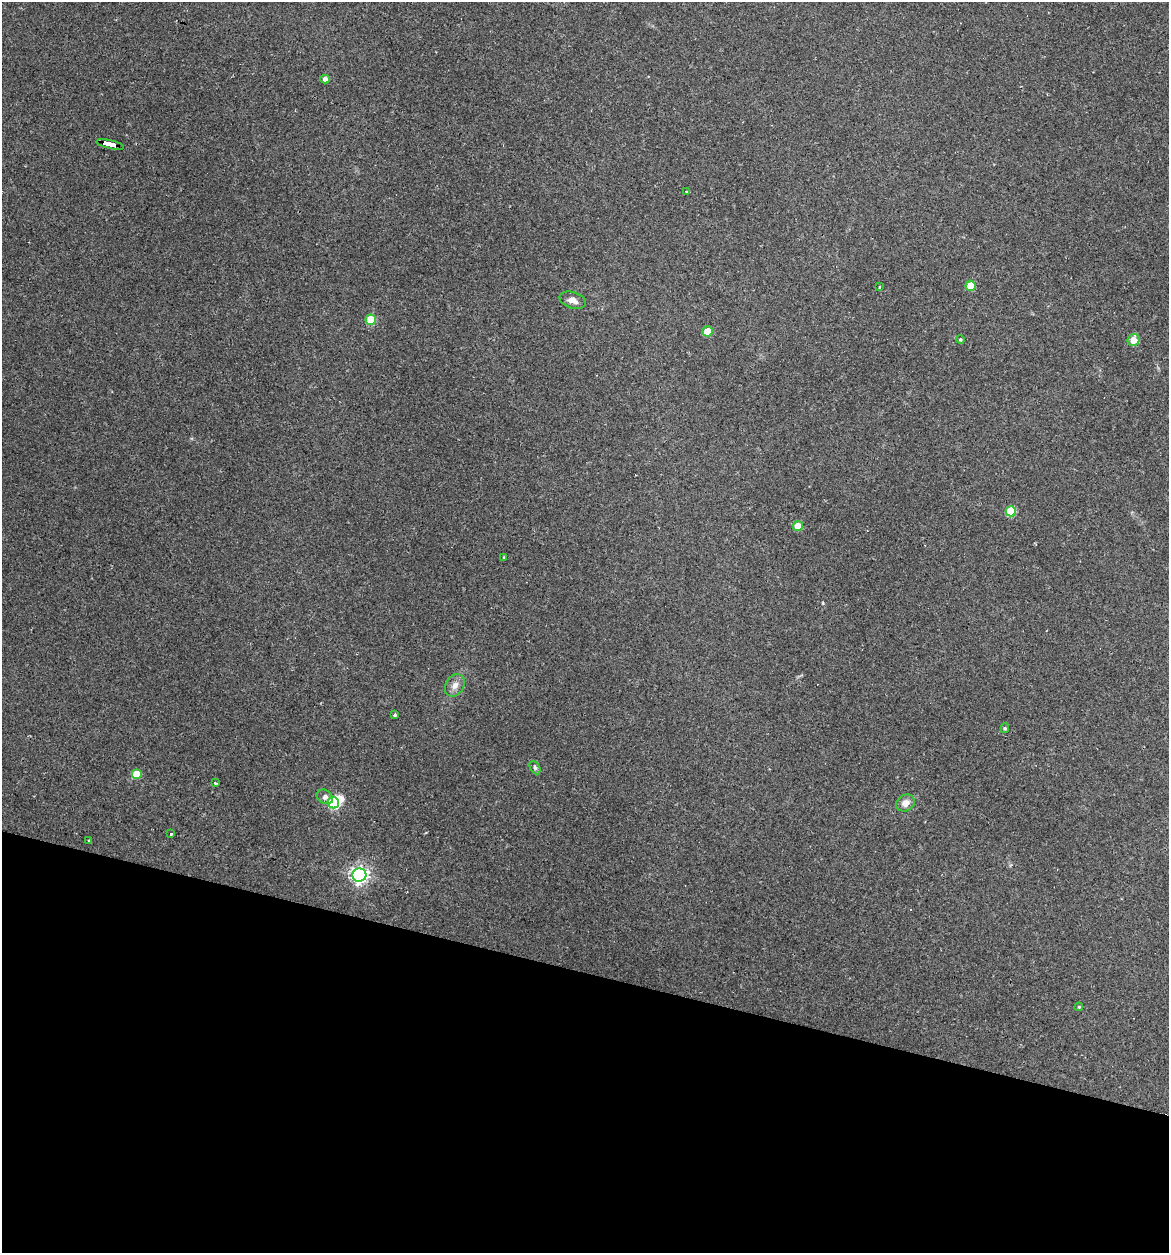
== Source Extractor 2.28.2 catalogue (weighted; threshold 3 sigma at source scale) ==
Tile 15 of 4 x 4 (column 3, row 4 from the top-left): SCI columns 2453-3619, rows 1-1251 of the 5029 x 5032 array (HDU 1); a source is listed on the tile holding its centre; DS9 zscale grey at full resolution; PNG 1171 x 1255 px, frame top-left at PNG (2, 2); each listed source drawn as its Kron ellipse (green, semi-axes under 4 px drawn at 4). Shown black and unused: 22% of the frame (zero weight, under 2 of 3 exposures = <1% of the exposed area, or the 3 px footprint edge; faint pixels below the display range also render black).
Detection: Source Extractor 2.28.2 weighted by HDU 2 'WHT'; one run over the whole footprint, this tile lists its part. Background 0.137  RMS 0.007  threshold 0.0314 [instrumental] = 3 sigma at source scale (4.5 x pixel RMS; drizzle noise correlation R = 1.50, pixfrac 1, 0.05/0.05 arcsec/px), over >= 5 px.
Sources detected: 28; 1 inside a brighter object's white glare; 1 cosmic-ray / hot-pixel residue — neither listed nor drawn; the other 26 listed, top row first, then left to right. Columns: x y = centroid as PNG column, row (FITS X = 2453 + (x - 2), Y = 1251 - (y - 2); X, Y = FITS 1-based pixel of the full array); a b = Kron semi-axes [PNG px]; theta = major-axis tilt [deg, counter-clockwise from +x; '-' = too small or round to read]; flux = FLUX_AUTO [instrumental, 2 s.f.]
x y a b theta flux
325 79 4 4 - 2.7
110 145 14 3 -13 93
687 191 4 3 - 3.1
971 286 5 5 - 18
879 287 4 2 - 0.54
573 300 13 8 -18 4.9
371 320 5 5 - 23
707 331 5 5 - 15
960 340 4 4 - 1.1
1133 340 6 6 - 7.9
1011 511 5 5 - 32
798 526 5 5 - 12
504 557 3 3 - 0.64
455 685 12 9 58 4.6
395 715 4 3 - 1
1005 728 5 4 - 1.1
535 767 7 5 -63 1.3
137 774 5 5 - 15
215 783 3 3 - 1.6
325 797 9 6 -31 3.4
333 803 6 5 - 59
905 803 10 8 30 4.8
171 833 3 3 - 2.7
89 840 4 2 - 0.46
359 875 7 6 - 270
1079 1007 4 4 - 0.84
Overlapping masked pixels (flux is a lower limit): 1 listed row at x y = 110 145